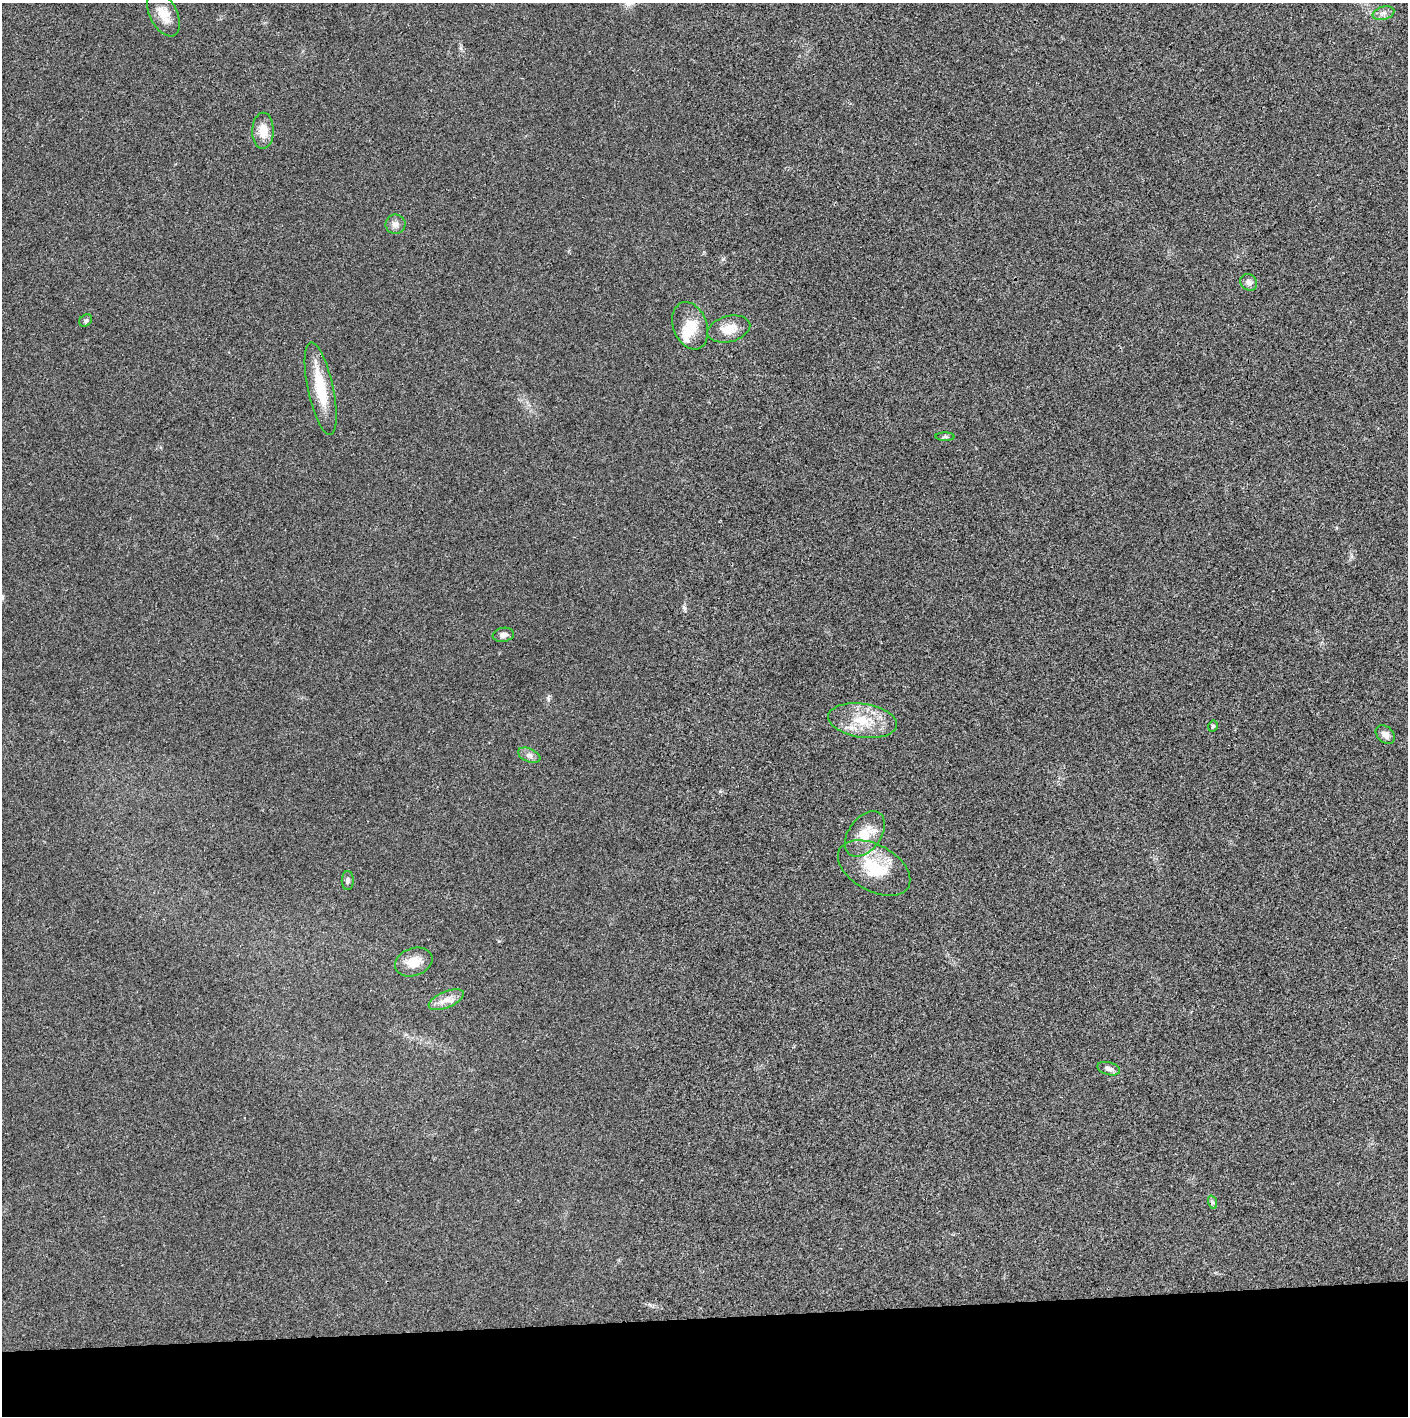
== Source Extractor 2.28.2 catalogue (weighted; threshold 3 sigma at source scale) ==
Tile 8 of 3 x 3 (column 2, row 3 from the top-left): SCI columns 1410-2815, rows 1-1414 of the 4221 x 4243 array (HDU 1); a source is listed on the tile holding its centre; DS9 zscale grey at full resolution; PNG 1410 x 1418 px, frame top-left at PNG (2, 3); each listed source drawn as its Kron ellipse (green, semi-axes under 4 px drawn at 4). Shown black and unused: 7% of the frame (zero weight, under 3 of 4 exposures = <1% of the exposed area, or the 3 px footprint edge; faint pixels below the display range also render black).
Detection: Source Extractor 2.28.2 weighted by HDU 2 'WHT'; one run over the whole footprint, this tile lists its part. Background 0.019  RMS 0.005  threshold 0.0224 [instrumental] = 3 sigma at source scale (4.5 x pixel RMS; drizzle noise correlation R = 1.50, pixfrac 1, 0.05/0.05 arcsec/px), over >= 5 px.
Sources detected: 24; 1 inside a brighter object's white glare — neither listed nor drawn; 1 inside a brighter listed object's ellipse — not listed separately; the other 22 listed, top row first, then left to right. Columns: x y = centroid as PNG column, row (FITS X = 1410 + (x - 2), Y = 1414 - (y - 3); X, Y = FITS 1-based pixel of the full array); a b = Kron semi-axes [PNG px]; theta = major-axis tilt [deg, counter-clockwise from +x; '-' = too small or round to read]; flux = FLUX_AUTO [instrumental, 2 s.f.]
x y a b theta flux
1383 13 11 6 17 2
164 14 24 13 -63 7.7
263 131 18 10 89 7.5
396 224 10 9 - 2.6
1249 282 9 7 -43 2.2
86 321 7 5 37 0.97
690 326 24 17 -69 11
729 329 22 13 14 7.7
321 389 47 12 -78 19
945 437 9 4 0 0.9
503 635 10 7 9 2.3
863 721 35 17 -8 17
1213 726 6 5 - 0.76
1385 735 11 8 -43 2.6
529 755 12 6 -23 2.2
865 834 25 16 54 11
874 868 39 23 -29 22
348 881 9 6 90 1.4
414 962 19 14 19 8.1
446 1000 19 8 23 4.8
1109 1069 12 6 -16 2.1
1212 1202 7 4 -71 0.86